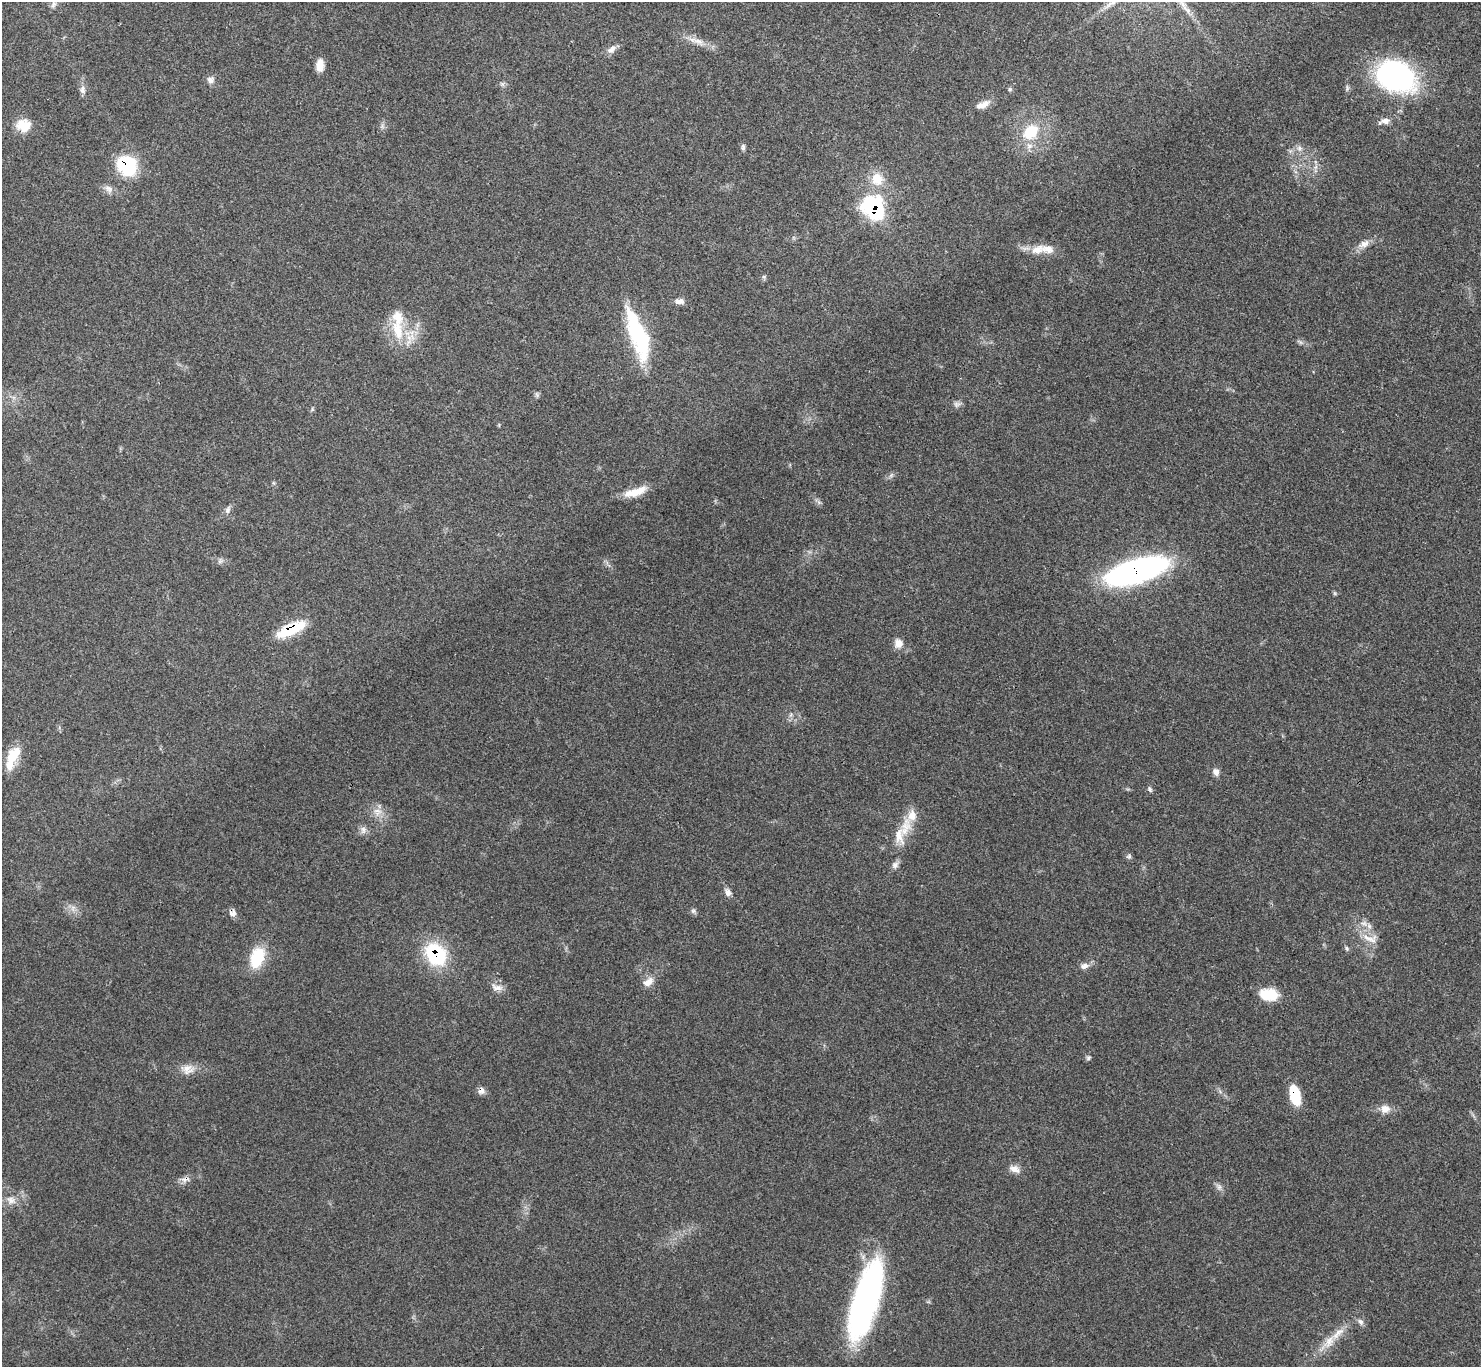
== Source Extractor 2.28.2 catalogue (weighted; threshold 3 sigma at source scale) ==
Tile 10 of 4 x 4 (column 2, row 3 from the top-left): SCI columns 1487-2965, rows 1528-2892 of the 5926 x 5923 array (HDU 1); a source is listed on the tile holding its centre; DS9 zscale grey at full resolution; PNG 1483 x 1369 px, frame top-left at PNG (2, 2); no overlay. Shown black and unused: <1% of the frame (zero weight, under 3 of 4 exposures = <1% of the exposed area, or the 3 px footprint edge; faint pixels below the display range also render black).
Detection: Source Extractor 2.28.2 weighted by HDU 2 'WHT'; one run over the whole footprint, this tile lists its part. Background 0.063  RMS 0.0054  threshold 0.0244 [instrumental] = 3 sigma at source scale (4.5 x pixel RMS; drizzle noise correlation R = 1.50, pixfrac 1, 0.05/0.05 arcsec/px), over >= 5 px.
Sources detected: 72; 1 inside a brighter object's white glare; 1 cosmic-ray / hot-pixel residue — not listed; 5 inside a brighter listed object's ellipse — not listed separately; the other 65 listed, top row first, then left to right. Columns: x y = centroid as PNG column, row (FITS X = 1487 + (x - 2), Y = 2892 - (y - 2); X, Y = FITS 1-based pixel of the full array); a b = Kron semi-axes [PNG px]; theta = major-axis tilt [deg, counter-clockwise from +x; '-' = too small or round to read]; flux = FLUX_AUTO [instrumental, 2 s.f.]
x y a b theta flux
53 4 11 6 72 2.1
698 41 19 8 -20 5.5
611 49 14 7 36 3.1
320 65 13 8 87 5.9
1396 76 38 27 -21 120
211 80 11 10 - 2.5
1010 89 5 5 - 0.84
82 90 12 7 -75 2.4
983 105 19 8 23 4.6
1385 121 14 7 15 3.7
23 125 17 14 -5 9.5
1030 132 23 16 46 18
743 147 9 5 90 1.3
1299 148 8 7 - 2.1
126 166 22 19 -43 31
877 179 16 15 - 11
109 189 12 9 -43 2.9
874 209 15 11 -52 95
1364 244 16 9 29 4.2
1037 250 20 11 21 7.2
679 301 12 6 -1 2.9
397 330 30 15 -77 17
641 340 68 18 -74 45
537 395 8 4 -59 1
957 404 9 8 - 2
891 475 8 4 53 1.1
635 492 30 9 18 9.7
228 510 11 7 67 2
220 561 7 5 45 1.2
1137 571 52 17 17 200
1334 593 6 4 -70 0.71
291 629 35 11 25 24
898 643 12 11 - 4.4
12 757 29 11 67 14
1216 772 9 7 -56 2.9
1150 789 8 5 -70 1.3
377 811 12 5 -11 3
905 828 33 15 72 13
363 830 11 7 74 2.4
1129 856 7 5 69 1.1
895 865 9 8 - 2.3
728 892 9 7 -55 2.7
73 908 8 6 60 2.1
693 911 6 6 - 1.3
233 913 9 8 - 2.7
1364 923 10 7 -20 3.1
1370 938 27 11 -15 7.3
1347 948 7 4 -71 0.95
436 954 26 21 -54 38
257 957 25 16 71 19
1084 966 10 7 30 2.8
648 982 17 10 39 4.7
497 987 18 8 -14 3.8
1269 995 18 11 -3 17
1088 1058 7 5 29 1
188 1069 18 13 -8 5.9
481 1091 9 8 - 2.4
1295 1095 19 9 -80 19
1385 1109 13 11 19 4.6
1014 1169 15 9 -23 4
1219 1187 7 7 - 1.8
11 1200 12 10 -45 4.2
866 1300 78 23 73 160
1360 1322 10 6 -50 1.9
1329 1342 21 11 56 8.1
Overlapping masked pixels (flux is a lower limit): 9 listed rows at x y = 1396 76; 126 166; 874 209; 1137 571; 291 629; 233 913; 436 954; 481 1091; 1295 1095